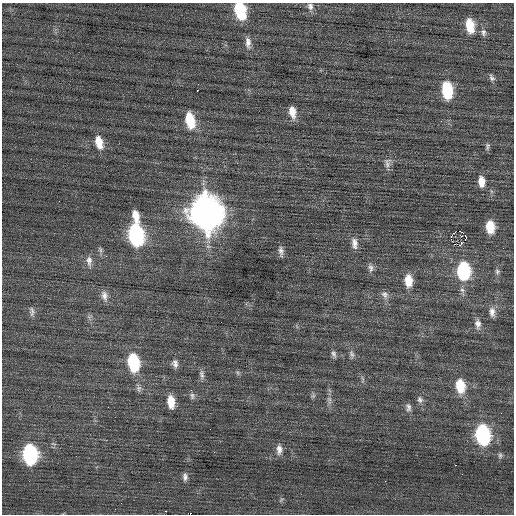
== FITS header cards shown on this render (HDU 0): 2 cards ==
NAXIS1  =                  512 / Axis length
NAXIS2  =                  512 / Axis length

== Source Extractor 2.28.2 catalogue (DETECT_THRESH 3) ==
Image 512 x 512 px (HDU 0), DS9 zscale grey, 1 PNG px = 1 image px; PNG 516 x 516 px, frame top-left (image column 1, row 512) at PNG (2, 3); no overlay
Background 0.0881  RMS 0.72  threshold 2.17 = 3 sigma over >= 5 px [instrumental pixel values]
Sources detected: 65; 1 with non-positive FLUX_AUTO (blend fragments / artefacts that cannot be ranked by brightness) is not listed; the other 64 listed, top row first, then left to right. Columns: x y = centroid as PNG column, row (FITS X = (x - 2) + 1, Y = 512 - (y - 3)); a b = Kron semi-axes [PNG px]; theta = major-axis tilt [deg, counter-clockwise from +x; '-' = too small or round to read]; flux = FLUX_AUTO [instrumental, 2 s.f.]
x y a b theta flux
310 6 10 8 -73 230
240 10 13 8 -75 3200
470 26 15 8 -81 1200
483 32 9 7 -82 180
248 43 15 7 -84 320
492 78 10 6 -57 150
197 90 3 2 - 410
447 90 15 9 -83 2700
292 112 14 8 -78 540
190 120 16 9 -78 1600
441 121 3 2 - 100
99 142 16 8 -75 750
487 146 10 5 80 120
387 163 15 9 82 300
481 182 12 7 -86 550
206 213 17 13 -78 81000
136 216 14 8 -73 610
490 227 12 8 -84 1100
136 235 15 9 -79 8500
465 235 3 2 - 12000
461 236 3 3 - 55
451 238 4 2 - 74000
354 243 16 8 -83 350
455 244 3 2 - 82
461 244 3 3 - 660
100 250 10 5 -66 140
281 252 12 5 -84 220
89 261 16 8 -85 320
371 268 12 8 -76 220
463 271 14 10 -87 4500
497 272 8 7 - 140
408 281 14 9 -86 770
385 295 12 9 -62 260
104 296 15 8 -76 330
32 312 13 6 -85 190
492 312 14 8 -85 330
89 317 9 6 12 140
478 324 14 8 -85 310
334 354 10 6 -74 150
352 354 11 6 -73 180
133 363 15 9 -81 3500
175 363 11 8 -79 240
238 373 8 4 -59 90
202 374 13 6 -85 210
363 379 11 4 -84 100
460 386 14 9 -81 1200
138 388 12 7 -78 200
192 396 9 7 -87 160
313 396 7 6 - 100
420 399 9 8 - 180
329 400 13 6 -84 250
171 402 13 7 -83 800
408 407 11 7 -80 190
501 413 2 2 - 25
482 434 14 10 -82 6600
279 449 13 7 89 310
30 454 14 9 -83 7300
500 455 8 6 86 120
456 465 3 2 - 80
185 477 10 6 -85 210
385 481 2 2 - 75
281 500 8 4 36 72
166 511 3 2 - 480
190 514 2 2 - 160000
At the frame edge (FLAGS 8, measured only in part): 2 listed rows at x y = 240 10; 190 514
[1 non-positive-flux detection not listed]